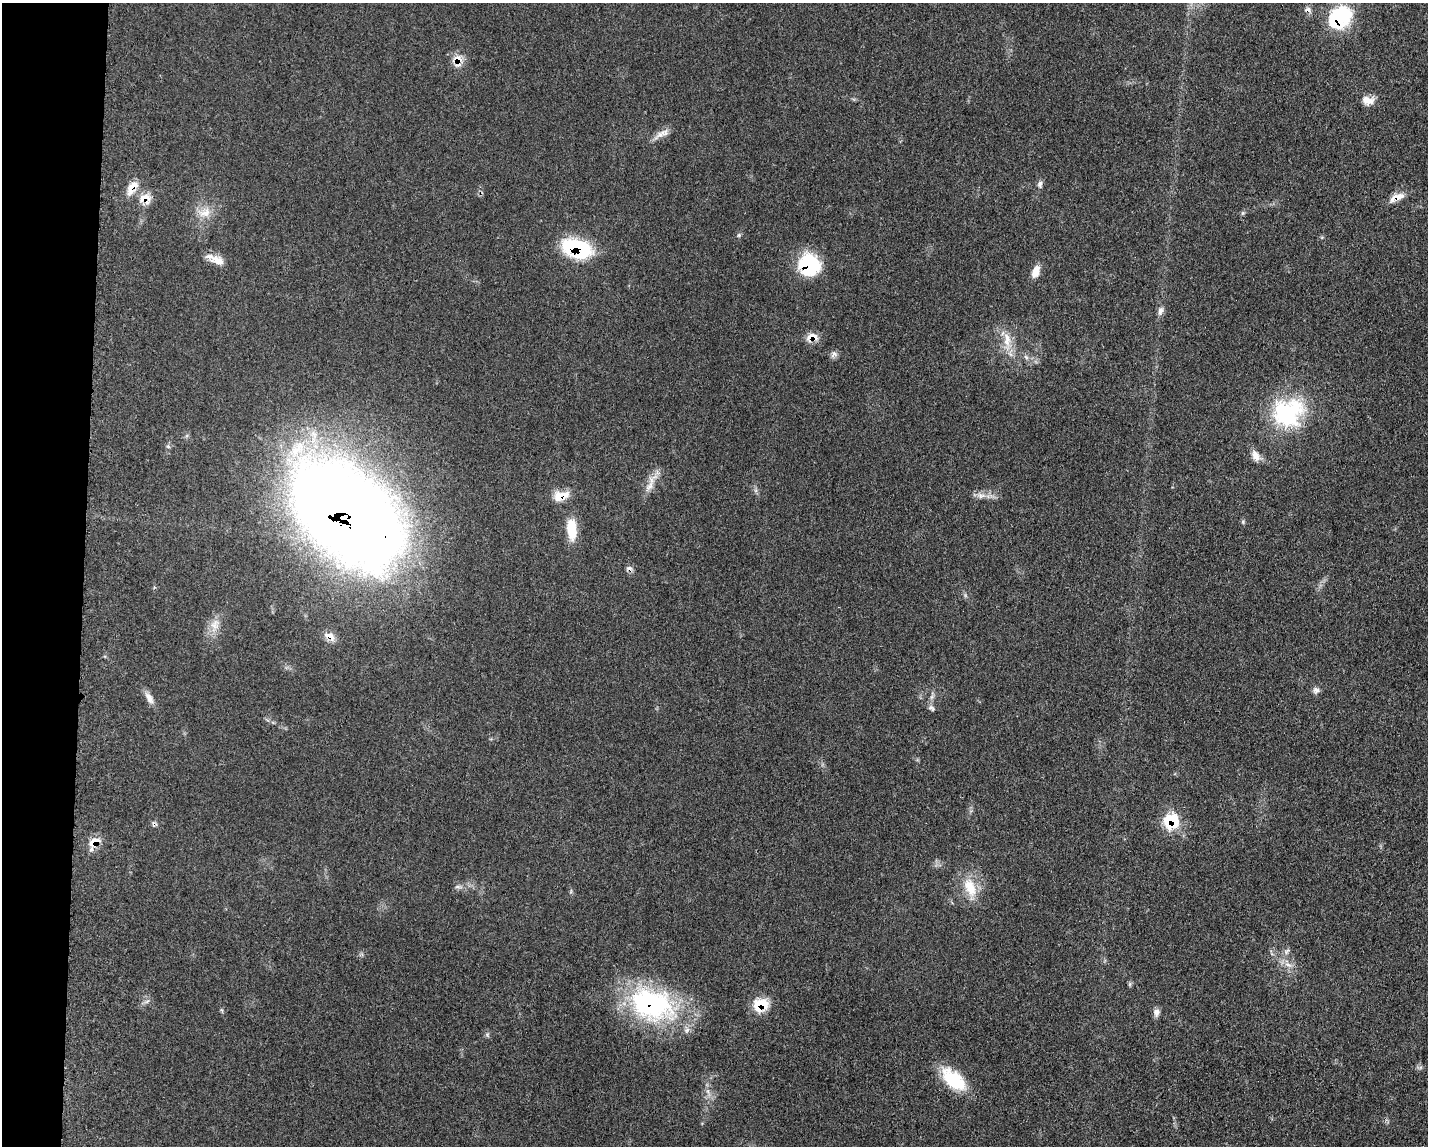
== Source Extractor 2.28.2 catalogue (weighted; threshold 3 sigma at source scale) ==
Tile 4 of 3 x 4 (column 1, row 2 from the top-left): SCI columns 234-1659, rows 2305-3448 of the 4682 x 4609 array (HDU 1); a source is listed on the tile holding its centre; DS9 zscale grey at full resolution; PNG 1430 x 1148 px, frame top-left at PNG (2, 3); no overlay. Shown black and unused: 6% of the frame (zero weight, under 3 of 5 exposures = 4% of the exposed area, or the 3 px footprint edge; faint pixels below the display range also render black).
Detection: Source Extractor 2.28.2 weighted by HDU 2 'WHT'; one run over the whole footprint, this tile lists its part. Background 0.0609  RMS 0.0061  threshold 0.0274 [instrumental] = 3 sigma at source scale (4.5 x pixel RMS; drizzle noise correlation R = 1.50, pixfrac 1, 0.05/0.05 arcsec/px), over >= 5 px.
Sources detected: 45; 2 cosmic-ray / hot-pixel residue — not listed; the other 43 listed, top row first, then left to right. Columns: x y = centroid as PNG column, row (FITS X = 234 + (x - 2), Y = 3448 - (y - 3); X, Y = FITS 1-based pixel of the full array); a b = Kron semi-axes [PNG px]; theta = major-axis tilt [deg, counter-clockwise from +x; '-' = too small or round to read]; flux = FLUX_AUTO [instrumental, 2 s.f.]
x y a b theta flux
1308 10 10 7 -1 2.3
1340 18 23 19 46 48
458 59 12 11 - 6.6
1368 100 16 10 -9 5.7
661 134 25 6 37 4.8
1040 184 8 6 72 2
132 188 21 10 57 7.6
1397 197 20 8 22 6.2
145 198 18 11 8 7.9
205 213 19 12 20 8.1
739 235 6 4 46 0.88
577 248 31 17 -16 46
216 260 24 9 -26 7.1
808 265 24 22 -44 36
1036 271 15 8 69 5.7
1160 311 12 6 74 2.8
812 337 15 10 13 6.4
1007 339 24 10 -85 9.4
834 353 8 5 -15 1.9
1026 357 7 4 -45 1.4
1287 413 37 32 23 62
1255 456 16 9 -64 4.8
650 486 18 8 58 5.7
561 496 21 11 17 9.1
981 496 10 6 17 3
344 512 98 60 -42 1200
572 529 28 11 -86 13
215 624 15 12 77 6.8
330 636 17 9 -30 4.6
1316 690 9 7 -29 2.1
149 698 18 8 -58 4.2
931 708 10 6 -32 1.7
1171 821 12 11 - 31
94 842 17 10 34 7.9
970 887 27 14 -69 14
1287 951 10 4 60 1.6
1288 965 12 5 -23 3.3
1130 984 7 4 72 0.93
147 1001 8 4 36 1.4
651 1004 59 39 -19 100
761 1005 17 13 12 15
1156 1012 10 8 87 2.7
954 1079 34 17 -42 25
Overlapping masked pixels (flux is a lower limit): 16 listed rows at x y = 1308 10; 1340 18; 458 59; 132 188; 1397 197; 145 198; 577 248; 808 265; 812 337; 561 496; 344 512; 330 636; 1171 821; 94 842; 651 1004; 761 1005
Unlisted compact peaks at least as high as the median listed source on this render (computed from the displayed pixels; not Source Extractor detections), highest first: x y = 1243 522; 487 1035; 1243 213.